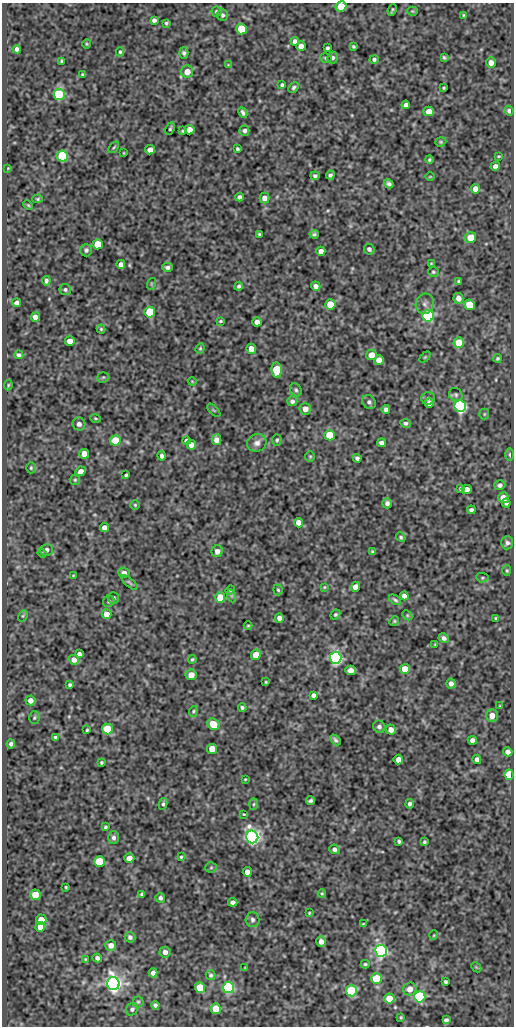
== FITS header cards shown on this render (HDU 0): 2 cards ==
NAXIS1  =                  512
NAXIS2  =                 1024

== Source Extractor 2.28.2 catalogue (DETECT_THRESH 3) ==
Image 512 x 1024 px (HDU 0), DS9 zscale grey, 1 PNG px = 1 image px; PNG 516 x 1028 px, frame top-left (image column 1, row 1024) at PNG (2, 3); each listed source drawn as its Kron ellipse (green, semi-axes under 4 px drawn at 4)
Background 108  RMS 0.56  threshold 1.68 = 3 sigma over >= 5 px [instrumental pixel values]
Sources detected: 259; all 259 listed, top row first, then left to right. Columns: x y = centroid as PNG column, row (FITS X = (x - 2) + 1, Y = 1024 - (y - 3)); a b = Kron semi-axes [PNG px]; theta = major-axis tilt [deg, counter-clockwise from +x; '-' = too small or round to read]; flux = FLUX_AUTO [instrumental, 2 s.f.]
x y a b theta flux
341 6 5 5 - 730
392 10 6 2 66 51
216 11 5 5 - 57
412 11 5 4 - 39
223 15 5 5 - 80
464 15 3 3 - 40
154 20 4 4 - 110
166 23 3 3 - 51
242 29 5 5 - 2300
295 41 4 4 - 130
86 44 5 3 - 37
301 46 5 4 - 270
353 46 3 3 - 49
327 48 4 3 - 67
17 49 4 4 - 120
120 52 4 4 - 54
184 53 6 4 -89 83
444 57 4 3 - 54
326 58 6 4 -14 63
332 58 6 5 - 89
374 59 4 4 - 76
62 61 3 3 - 49
491 63 5 4 - 230
228 65 4 4 - 26
187 72 6 6 - 430
82 74 3 3 - 40
282 85 4 3 - 65
294 87 6 4 47 70
444 88 3 2 - 40
59 95 5 5 - 4100
406 105 4 4 - 150
429 111 5 5 - 370
509 111 5 4 - 110
243 112 6 3 -64 95
170 128 6 3 65 70
190 130 5 4 - 380
183 131 4 3 - 52
244 131 5 5 - 95
441 142 6 4 20 48
114 147 6 3 54 45
237 149 4 3 - 61
150 150 5 4 - 270
124 153 3 2 - 29
62 156 5 5 - 3700
499 156 3 2 - 35
429 160 4 4 - 49
495 166 5 4 - 180
8 168 3 2 - 27
330 175 4 3 - 86
315 176 4 4 - 77
430 177 5 3 - 30
389 184 5 4 - 88
475 189 5 4 - 220
239 197 4 4 - 110
264 198 5 5 - 210
38 199 5 4 - 49
28 205 5 3 - 43
259 234 3 3 - 48
314 234 4 3 - 59
471 238 5 5 - 720
98 244 5 5 - 1100
369 249 5 5 - 110
86 250 6 6 - 91
321 251 4 4 - 240
431 263 4 4 - 36
121 264 4 4 - 160
167 267 5 4 - 100
433 272 5 5 - 55
46 281 5 3 - 91
459 281 4 3 - 52
151 284 6 3 72 41
239 286 4 4 - 79
316 286 5 4 - 170
65 289 6 5 - 76
458 298 5 5 - 240
17 303 4 4 - 160
330 304 5 5 - 770
425 304 10 9 - 180
470 305 5 5 - 1000
150 312 5 5 - 2200
428 316 6 6 - 7100
35 317 5 4 - 250
221 321 3 3 - 47
257 322 5 4 - 220
101 329 4 4 - 45
70 341 5 5 - 280
459 343 5 5 - 900
200 348 5 4 - 49
251 349 5 4 - 370
19 355 4 4 - 98
371 355 5 5 - 340
425 357 6 4 44 47
497 358 4 4 - 58
379 360 5 5 - 310
277 370 7 5 -84 1600
103 377 6 5 - 54
192 381 4 3 - 30
8 385 5 3 - 45
296 390 7 5 -64 73
456 395 7 6 - 84
428 398 7 6 - 93
292 401 5 5 - 110
369 402 7 6 - 110
429 403 4 4 - 150
460 406 6 5 - 11000
305 409 6 5 - 300
386 409 4 4 - 130
214 410 8 3 -45 43
484 414 5 5 - 48
96 418 5 3 - 42
406 423 5 4 - 91
79 424 6 6 - 150
330 435 5 5 - 1300
115 440 5 5 - 1000
186 440 4 4 - 99
216 440 5 4 - 230
277 440 5 4 - 56
257 443 10 8 29 180
382 443 4 4 - 130
191 444 5 4 - 260
84 454 5 5 - 400
510 455 6 3 -90 59
162 456 4 3 - 110
310 456 5 5 - 53
357 458 4 4 - 96
31 468 5 4 - 53
81 471 5 4 - 170
126 475 3 3 - 52
75 480 5 5 - 54
500 485 5 5 - 120
460 489 3 3 - 51
467 489 5 4 - 370
503 498 5 5 - 460
387 503 5 5 - 130
506 503 4 4 - 93
135 505 5 5 - 48
471 510 4 4 - 100
298 523 5 4 - 310
104 527 4 4 - 200
401 537 5 4 - 62
507 543 6 6 - 110
46 550 6 6 - 140
217 551 6 5 - 200
373 552 4 3 - 59
42 553 5 4 - 38
507 571 5 4 - 49
124 573 5 5 - 140
73 575 4 3 - 29
482 578 6 4 -5 52
129 582 10 3 -40 61
324 587 4 3 - 32
355 587 5 4 - 270
230 590 5 4 - 43
278 590 5 4 - 55
232 596 7 4 -71 64
404 596 4 4 - 150
113 598 6 5 - 75
220 598 5 5 - 800
395 600 7 4 -33 70
109 601 6 5 - 76
106 614 5 5 - 490
335 614 5 4 - 59
407 615 6 4 -46 50
23 616 6 4 60 54
279 618 4 4 - 170
496 618 3 3 - 49
394 621 5 4 - 47
248 625 4 3 - 33
444 638 5 4 - 130
435 644 4 3 - 30
79 654 4 4 - 140
256 655 5 5 - 700
335 658 6 6 - 10000
192 659 4 4 - 54
74 660 5 4 - 230
405 669 5 5 - 560
351 670 5 5 - 250
191 675 5 5 - 390
266 682 3 3 - 38
451 684 5 4 - 150
70 685 3 3 - 61
313 695 4 4 - 120
30 700 5 5 - 230
500 706 3 3 - 34
242 707 4 4 - 72
193 711 5 4 - 50
492 716 6 6 - 310
34 718 6 5 - 61
213 724 6 5 - 820
379 727 6 6 - 110
107 729 5 5 - 1200
87 730 3 3 - 46
391 730 5 5 - 270
55 737 3 3 - 61
335 740 6 4 -47 85
472 740 5 4 - 180
11 744 4 4 - 94
212 749 5 5 - 520
508 752 5 4 - 180
398 759 5 4 - 230
477 759 4 4 - 130
101 763 3 3 - 50
509 775 5 4 - 1600
245 779 3 2 - 31
310 801 4 3 - 73
163 804 6 4 80 69
254 804 6 4 88 53
410 804 4 4 - 91
244 814 4 3 - 36
105 827 4 3 - 54
252 837 6 6 - 16000
114 838 6 5 - 110
399 841 4 3 - 63
424 842 4 3 - 54
334 849 5 5 - 110
181 857 3 3 - 42
129 858 5 4 - 240
99 862 5 5 - 2000
211 867 5 5 - 56
247 872 5 4 - 280
66 887 3 2 - 37
322 893 4 4 - 40
142 894 4 4 - 74
35 895 5 5 - 1000
160 898 5 4 - 96
233 902 4 4 - 140
309 913 3 2 - 36
41 920 5 5 - 730
252 920 7 7 - 110
363 924 3 3 - 32
40 927 5 4 - 510
434 935 5 3 - 32
130 937 5 5 - 110
321 941 5 4 - 220
111 945 5 5 - 270
381 951 6 6 - 12000
165 952 5 5 - 170
97 958 5 4 - 110
85 959 4 3 - 31
365 964 4 3 - 52
476 967 6 4 -45 41
245 968 4 2 - 27
153 973 4 4 - 150
211 975 5 5 - 69
376 978 5 5 - 2000
445 982 4 3 - 61
113 984 6 6 - 19000
228 987 5 5 - 6700
200 988 5 5 - 1000
410 989 7 6 - 300
351 991 5 5 - 3500
420 997 5 5 - 5800
389 998 5 5 - 680
138 1002 5 5 - 57
155 1005 4 4 - 84
132 1009 7 5 49 93
216 1009 5 5 - 640
401 1017 3 2 - 34
446 1020 4 4 - 94
At the frame edge (FLAGS 8, measured only in part): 1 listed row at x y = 341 6

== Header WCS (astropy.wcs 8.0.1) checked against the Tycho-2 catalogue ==
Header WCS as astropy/WCSLIB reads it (CRVAL/CRPIX/CD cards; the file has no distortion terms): RA---SIN/DEC--SIN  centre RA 05:29:51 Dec -06:16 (82.46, -6.26 deg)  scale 1 arcsec/px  FOV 8.5' x 17.1'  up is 0 deg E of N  parity normal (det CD < 0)
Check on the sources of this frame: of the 60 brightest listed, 3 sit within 1.5 arcsec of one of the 8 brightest Tycho-2 stars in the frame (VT <= 11.94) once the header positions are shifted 0.24 arcsec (0.23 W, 0.08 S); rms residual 0.27 arcsec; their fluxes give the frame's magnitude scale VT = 22.01 - 2.5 log10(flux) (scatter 0.17 mag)
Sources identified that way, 3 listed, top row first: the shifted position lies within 1.5 arcsec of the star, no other Tycho-2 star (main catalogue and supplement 1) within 3.0 arcsec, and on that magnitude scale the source's flux lands within +1.5 / -3 mag of the star's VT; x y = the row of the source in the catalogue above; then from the Tycho-2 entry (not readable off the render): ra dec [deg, ICRS J2000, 3 dp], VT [Tycho-2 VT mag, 2 dp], TYC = Tycho-2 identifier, HIP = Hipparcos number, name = IAU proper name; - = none
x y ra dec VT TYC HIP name
460 406 82.406 -6.231 11.73 4765-151-1 - -
252 837 82.464 -6.351 11.50 4765-731-1 - -
113 984 82.503 -6.392 11.59 4778-607-1 - -